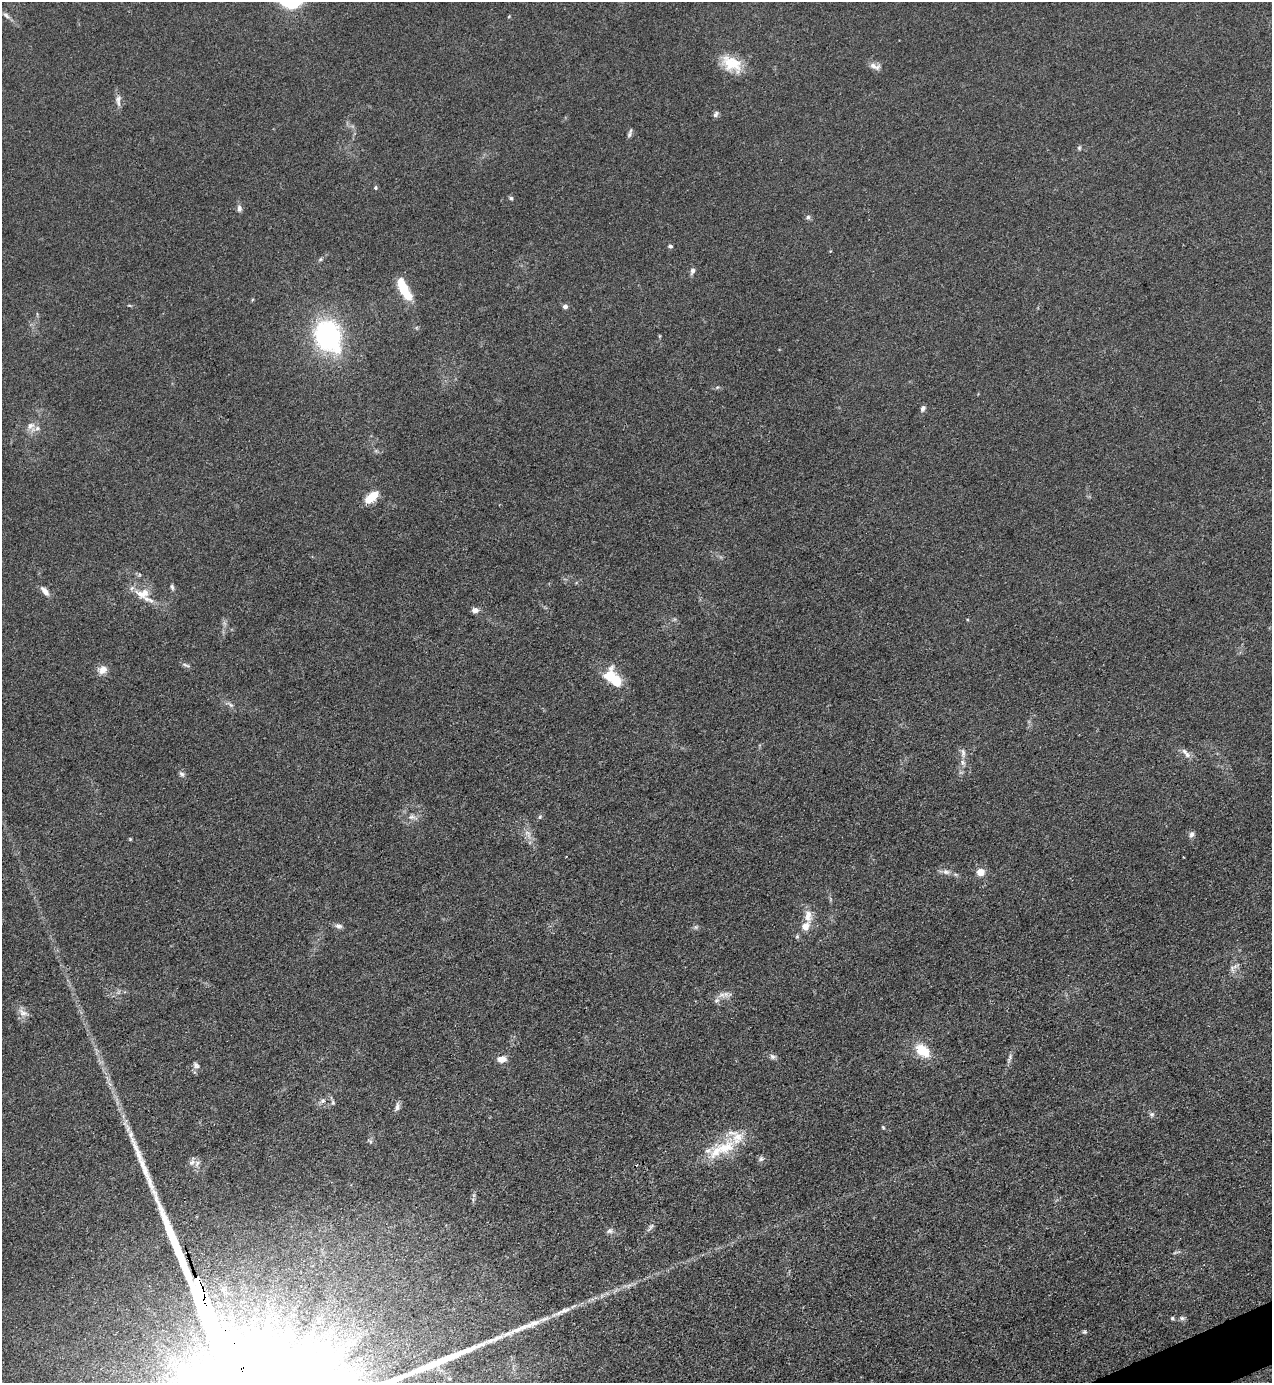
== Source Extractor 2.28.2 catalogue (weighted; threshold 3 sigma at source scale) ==
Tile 6 of 4 x 4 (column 2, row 2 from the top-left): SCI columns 1552-2821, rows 2762-4142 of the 5510 x 5523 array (HDU 1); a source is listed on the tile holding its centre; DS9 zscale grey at full resolution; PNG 1274 x 1385 px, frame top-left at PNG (2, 2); no overlay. Shown black and unused: <1% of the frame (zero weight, under 3 of 4 exposures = <1% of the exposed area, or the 3 px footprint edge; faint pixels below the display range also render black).
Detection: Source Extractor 2.28.2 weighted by HDU 2 'WHT'; one run over the whole footprint, this tile lists its part. Background 0.0432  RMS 0.0049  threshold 0.0221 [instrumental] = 3 sigma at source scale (4.5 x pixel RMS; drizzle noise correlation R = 1.50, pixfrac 1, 0.05/0.05 arcsec/px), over >= 5 px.
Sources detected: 85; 1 too faint to see at this stretch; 2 inside a brighter object's white glare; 1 cosmic-ray / hot-pixel residue — not listed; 11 inside a brighter listed object's ellipse — not listed separately; the other 70 listed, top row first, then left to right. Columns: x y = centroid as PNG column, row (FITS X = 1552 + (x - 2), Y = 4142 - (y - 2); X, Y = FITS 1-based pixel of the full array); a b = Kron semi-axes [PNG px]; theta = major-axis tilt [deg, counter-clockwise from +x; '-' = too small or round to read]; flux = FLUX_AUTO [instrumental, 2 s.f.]
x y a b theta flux
6 15 11 6 -36 1.9
509 16 5 3 - 0.39
732 64 28 18 -30 13
875 66 16 7 -16 2.9
118 100 17 7 -86 2.9
716 114 9 6 57 1.3
630 133 13 4 71 1.4
1079 148 6 5 - 0.82
375 188 5 5 - 0.75
511 198 6 5 - 0.89
239 208 8 6 88 1.8
808 217 7 6 - 1.1
670 246 5 5 - 1
320 259 6 4 59 0.79
692 271 8 5 76 1.7
403 289 18 9 -68 17
129 305 6 3 -18 0.54
565 306 5 5 - 2
328 336 33 25 -68 74
660 336 5 3 - 0.46
923 408 8 6 66 1.6
31 426 12 11 - 3.6
371 497 17 8 39 9.8
172 587 8 5 -74 1.1
45 591 15 7 -50 2.9
143 594 22 14 3 8.2
475 610 7 6 - 2.5
186 665 12 4 -19 1.2
102 670 11 9 34 4.4
616 682 15 11 -41 11
230 704 13 4 -32 1.6
963 753 13 6 -86 2.1
1187 755 8 7 - 1.9
182 774 8 6 -39 1.3
412 817 15 7 -13 3.1
540 817 6 5 - 0.76
528 834 16 6 -62 3.3
1191 834 9 6 67 1.5
946 872 10 7 -14 2.3
980 872 6 6 - 7.2
808 916 19 11 -84 5.9
339 926 9 7 -18 1.8
696 927 6 6 - 0.96
1235 966 10 5 35 1.7
722 995 11 7 17 2.8
23 1013 14 9 -33 3.4
922 1051 18 12 -41 12
772 1057 9 6 -39 1.5
1009 1058 17 5 69 1.9
502 1059 9 6 1 4.6
196 1065 9 7 -45 1.6
323 1101 7 6 - 1.5
333 1102 7 5 -89 0.92
397 1107 11 6 76 1.9
1152 1114 7 7 - 1.4
127 1127 24 7 -64 4.6
883 1127 5 4 - 0.54
370 1141 7 4 -37 0.85
726 1148 29 19 25 17
761 1159 8 7 - 1.3
473 1199 8 5 -90 1.1
651 1226 12 5 45 1.5
609 1231 9 7 17 1.5
1176 1252 11 3 15 0.88
565 1310 42 7 23 8.4
1172 1318 5 4 - 0.69
1182 1318 8 5 -1 1.2
526 1326 26 8 18 7.3
1084 1332 6 5 - 0.75
324 1349 23 10 -37 12